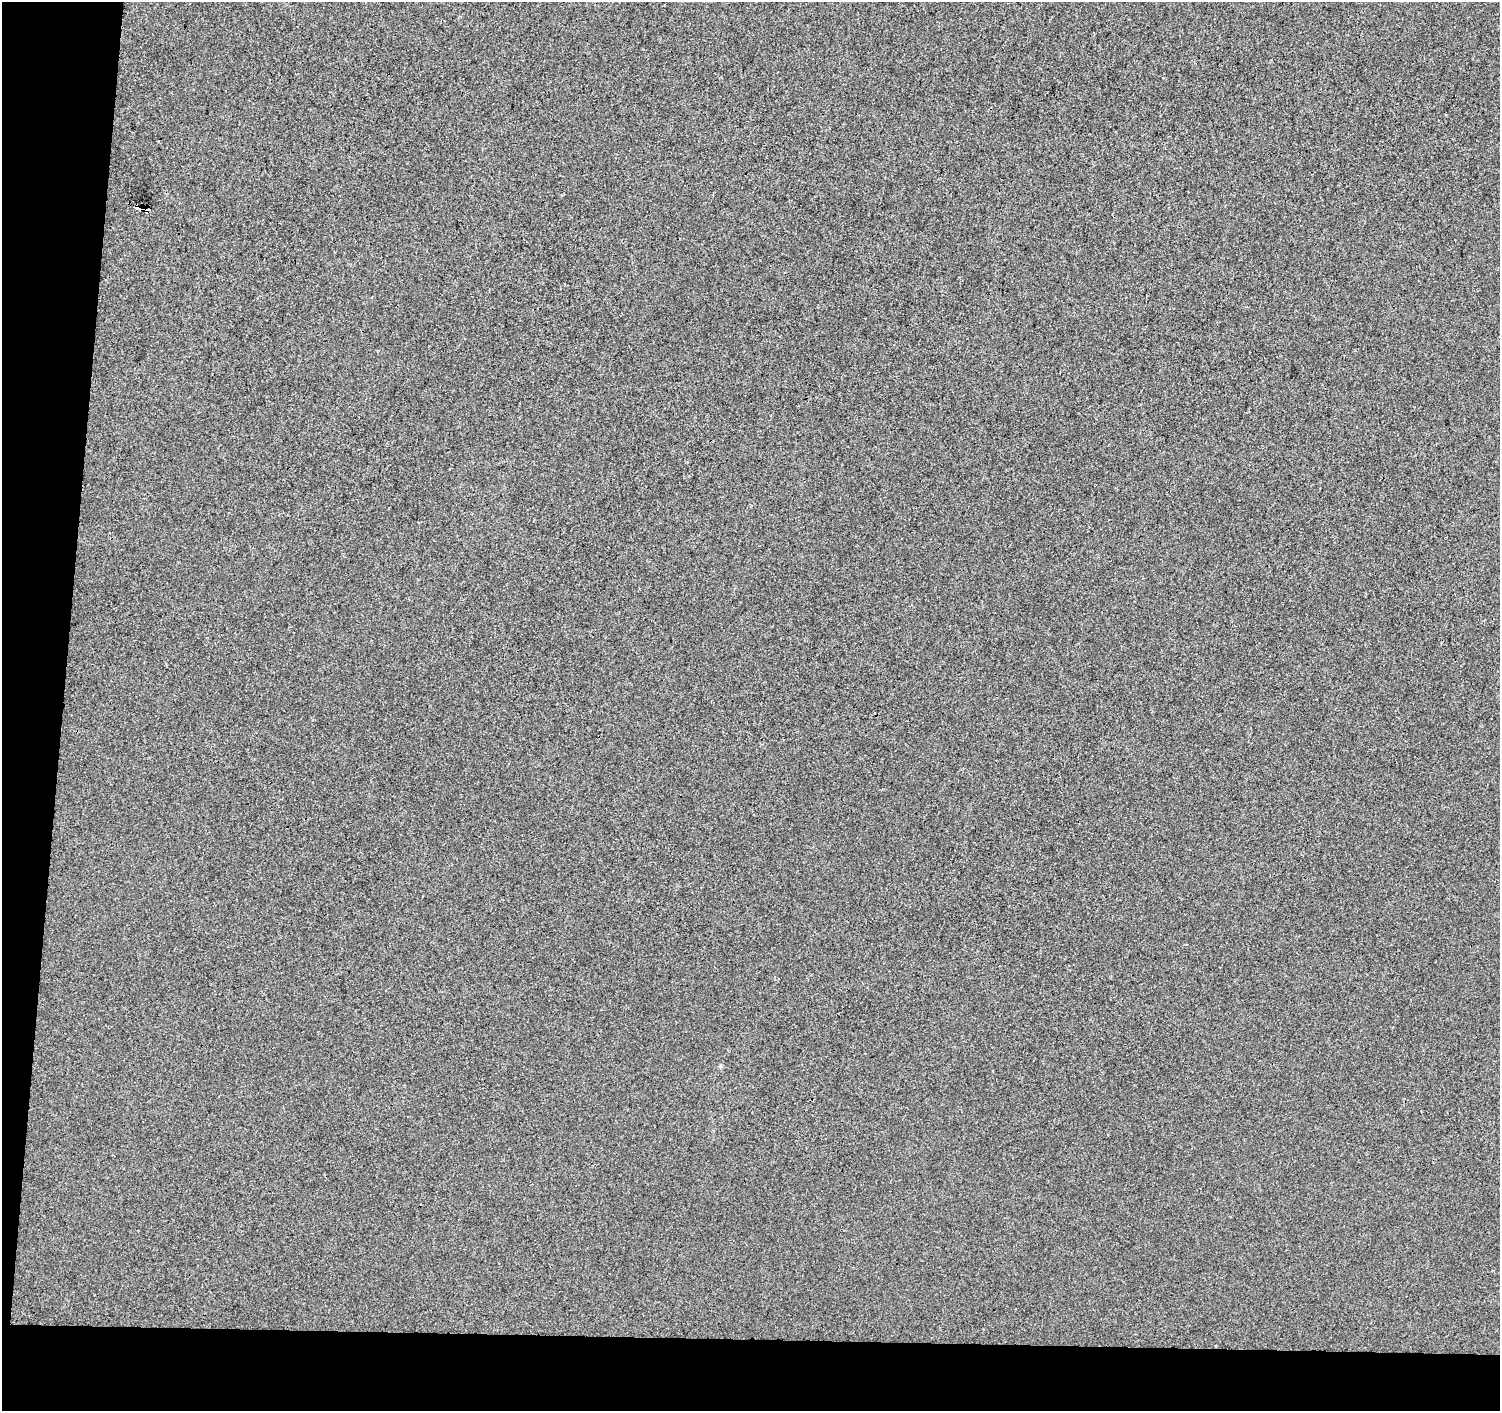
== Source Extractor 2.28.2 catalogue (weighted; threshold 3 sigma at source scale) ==
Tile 7 of 3 x 3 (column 1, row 3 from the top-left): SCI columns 12-1509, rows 286-1694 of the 4505 x 4741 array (HDU 1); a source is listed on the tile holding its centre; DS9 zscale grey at full resolution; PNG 1502 x 1413 px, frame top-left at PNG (2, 2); no overlay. Shown black and unused: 9% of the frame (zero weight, under 3 of 4 exposures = <1% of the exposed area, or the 3 px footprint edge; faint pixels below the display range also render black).
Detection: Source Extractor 2.28.2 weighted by HDU 2 'WHT'; one run over the whole footprint, this tile lists its part. Background -0.00111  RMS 0.0033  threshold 0.0148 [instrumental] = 3 sigma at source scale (4.5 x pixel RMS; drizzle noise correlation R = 1.50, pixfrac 1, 0.0396/0.0396 arcsec/px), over >= 5 px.
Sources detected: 3; all 3 listed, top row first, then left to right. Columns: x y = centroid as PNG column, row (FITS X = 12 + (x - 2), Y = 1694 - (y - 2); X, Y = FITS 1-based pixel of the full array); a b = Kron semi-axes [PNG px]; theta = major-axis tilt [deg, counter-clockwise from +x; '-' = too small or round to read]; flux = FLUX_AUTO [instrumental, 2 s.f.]
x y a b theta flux
140 207 5 3 - 70
146 209 4 4 - 15
721 1066 6 4 -71 0.42
Overlapping masked pixels (flux is a lower limit): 2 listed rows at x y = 140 207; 146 209